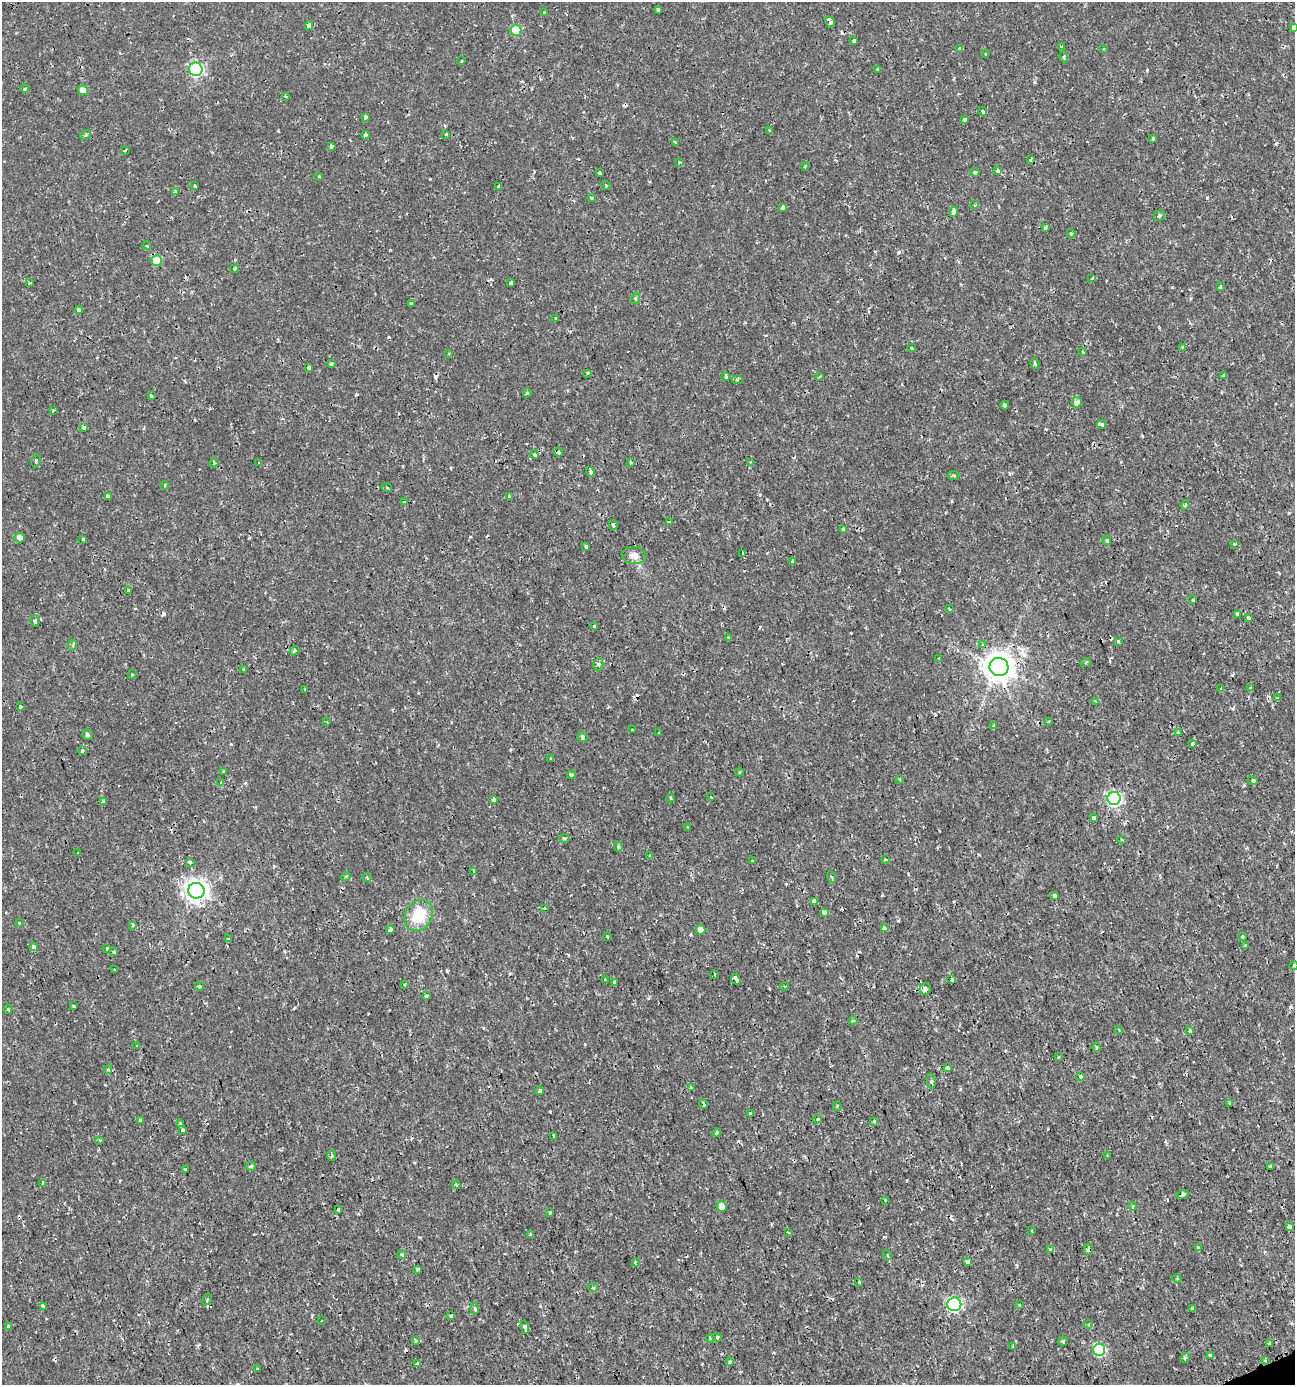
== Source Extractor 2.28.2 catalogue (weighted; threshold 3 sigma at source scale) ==
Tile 6 of 4 x 4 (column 2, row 2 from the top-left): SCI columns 1428-2720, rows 2771-4153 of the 5402 x 5549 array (HDU 1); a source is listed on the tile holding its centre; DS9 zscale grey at full resolution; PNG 1297 x 1387 px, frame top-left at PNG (2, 2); each listed source drawn as its Kron ellipse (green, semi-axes under 4 px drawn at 4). Shown black and unused: <1% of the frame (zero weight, under 2 of 3 exposures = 1% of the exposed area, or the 3 px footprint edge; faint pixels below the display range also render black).
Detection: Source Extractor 2.28.2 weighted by HDU 2 'WHT'; one run over the whole footprint, this tile lists its part. Background 0.00186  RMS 0.0011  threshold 0.00477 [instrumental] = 3 sigma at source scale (4.5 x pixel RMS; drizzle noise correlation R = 1.50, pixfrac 1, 0.0396/0.0396 arcsec/px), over >= 5 px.
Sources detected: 300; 29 cosmic-ray / hot-pixel residue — neither listed nor drawn; the other 271 listed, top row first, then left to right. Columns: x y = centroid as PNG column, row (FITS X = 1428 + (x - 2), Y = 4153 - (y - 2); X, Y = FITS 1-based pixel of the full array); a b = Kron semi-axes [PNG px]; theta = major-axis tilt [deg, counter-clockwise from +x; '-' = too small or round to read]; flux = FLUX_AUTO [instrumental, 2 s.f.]
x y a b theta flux
658 10 3 3 - 0.45
544 12 3 3 - 0.28
830 22 6 3 -60 0.47
309 26 4 4 - 0.68
1293 28 4 3 - 0.2
516 30 5 5 - 4
854 40 3 3 - 0.25
1061 47 4 3 - 0.17
960 49 4 3 - 0.39
1104 49 3 2 - 0.14
985 54 3 3 - 0.31
1064 57 6 3 -74 0.14
461 61 3 2 - 0.088
196 69 7 6 - 18
877 69 3 3 - 0.11
25 88 4 3 - 0.1
83 90 5 5 - 0.78
286 97 4 3 - 0.099
983 111 4 3 - 0.65
366 117 3 3 - 0.28
965 119 4 3 - 0.6
769 131 3 3 - 0.18
446 134 3 3 - 0.22
85 135 6 4 30 0.19
365 135 4 4 - 0.41
1153 139 3 3 - 0.15
675 143 4 2 - 0.18
332 147 3 3 - 0.51
125 150 3 3 - 0.29
1030 160 3 3 - 0.26
679 163 3 3 - 0.67
805 166 4 3 - 0.11
998 170 4 3 - 0.7
975 172 5 3 - 0.14
599 173 3 3 - 0.25
319 176 3 3 - 0.15
606 185 4 3 - 0.12
195 186 3 3 - 0.14
498 186 3 3 - 0.28
176 191 4 3 - 0.61
591 198 4 3 - 0.12
974 205 4 3 - 0.13
782 207 4 3 - 0.7
953 212 5 4 - 0.47
1159 215 5 5 - 0.23
1045 228 4 3 - 0.13
1071 233 4 3 - 0.18
147 246 4 3 - 0.12
157 261 5 5 - 2.8
234 269 4 3 - 0.22
1092 278 3 2 - 0.13
511 282 4 3 - 0.54
30 283 3 2 - 0.17
1220 287 4 3 - 0.11
636 298 6 4 73 0.16
411 303 3 3 - 0.43
79 310 4 3 - 0.18
556 318 3 2 - 0.11
1183 347 4 3 - 0.54
911 348 4 3 - 0.12
1083 352 3 3 - 0.14
449 354 3 2 - 0.11
1035 363 5 4 - 0.17
331 364 4 3 - 0.43
308 368 4 3 - 0.31
588 374 3 3 - 0.24
726 376 4 3 - 0.39
820 376 4 3 - 0.098
1224 376 3 3 - 0.36
737 380 5 3 - 0.13
527 393 4 4 - 0.17
151 396 3 3 - 0.41
1077 402 5 5 - 0.56
1005 405 4 3 - 0.46
53 410 3 3 - 0.27
1102 425 4 3 - 0.2
84 427 4 3 - 0.36
559 452 4 4 - 0.28
535 455 4 3 - 0.13
36 461 6 4 80 0.17
751 462 4 4 - 0.1
214 463 4 4 - 0.14
259 463 3 2 - 0.13
631 463 3 3 - 0.12
590 472 5 3 - 5.9
954 475 5 3 - 0.15
165 485 4 3 - 0.1
387 488 5 3 - 0.11
108 496 4 3 - 0.74
510 497 4 3 - 0.71
405 502 3 3 - 0.16
1185 505 5 4 - 0.13
669 522 3 2 - 0.11
613 525 5 3 - 0.24
843 529 3 3 - 0.18
20 538 5 5 - 0.68
83 539 3 3 - 0.17
1107 540 5 4 - 0.17
1234 544 4 3 - 0.12
586 546 3 3 - 0.33
743 553 4 3 - 0.58
634 555 12 8 -6 0.81
792 561 3 3 - 0.14
128 590 3 3 - 0.41
1193 600 4 3 - 0.091
949 609 3 2 - 0.2
1237 614 4 3 - 0.37
1248 617 3 3 - 0.29
35 621 6 4 -79 0.19
594 626 3 3 - 0.15
728 638 3 3 - 0.19
1118 642 3 3 - 0.24
73 645 6 3 71 0.12
983 645 3 3 - 0.58
295 651 5 4 - 0.15
939 658 3 3 - 0.092
1086 662 5 3 - 0.12
598 664 6 5 - 0.3
999 667 9 9 - 140
243 670 3 3 - 0.24
132 674 4 4 - 0.12
1251 688 4 3 - 0.13
305 689 3 3 - 0.19
1221 689 4 2 - 0.087
1277 698 4 3 - 0.13
1095 701 3 3 - 0.097
21 707 3 3 - 0.48
1048 721 3 2 - 0.12
327 722 3 2 - 0.077
994 725 4 3 - 0.19
632 730 3 2 - 0.12
1178 732 3 3 - 0.49
659 733 3 3 - 0.16
87 735 5 5 - 0.24
582 737 5 5 - 0.21
1192 743 3 2 - 0.15
82 751 3 3 - 0.72
551 759 3 2 - 0.13
223 771 3 3 - 0.15
739 772 4 3 - 0.11
572 775 4 4 - 0.13
899 779 4 2 - 0.098
1253 780 5 4 - 0.26
221 783 4 3 - 0.1
711 797 3 2 - 0.098
671 798 4 3 - 0.12
1114 798 6 6 - 20
493 799 3 3 - 0.62
103 802 4 3 - 0.52
1094 818 4 3 - 0.64
688 827 3 2 - 0.084
564 838 5 3 - 0.12
1122 840 3 3 - 0.14
618 847 5 4 - 0.17
78 853 3 3 - 0.26
650 856 3 3 - 0.12
885 860 3 3 - 0.34
752 861 3 3 - 0.29
190 862 4 3 - 0.45
473 872 4 3 - 0.17
346 876 4 3 - 0.1
831 877 6 3 -65 0.15
367 878 4 4 - 0.13
196 891 8 7 - 72
1055 895 3 3 - 0.49
814 901 4 3 - 0.87
544 908 3 3 - 0.13
824 912 4 4 - 0.6
419 916 16 13 57 3.3
19 923 3 3 - 0.1
132 925 4 4 - 0.2
884 928 3 3 - 0.58
390 930 4 3 - 0.43
701 930 5 5 - 1.3
1243 936 3 3 - 0.14
607 937 3 2 - 0.17
229 938 4 2 - 0.1
1246 945 3 3 - 0.64
33 947 4 3 - 0.37
107 949 3 3 - 0.31
114 952 4 3 - 0.16
1294 966 4 3 - 0.08
114 969 3 2 - 0.089
715 974 3 3 - 0.094
736 979 5 3 - 0.4
605 980 3 3 - 0.16
952 980 4 3 - 0.45
614 982 3 3 - 0.29
404 984 3 3 - 0.14
199 986 4 3 - 0.14
784 986 4 4 - 0.13
925 989 6 5 - 0.4
426 996 4 3 - 0.45
73 1006 4 3 - 0.29
8 1009 5 3 - 0.17
853 1021 4 3 - 0.1
1119 1030 4 2 - 0.086
1190 1030 3 3 - 0.47
137 1046 3 2 - 0.14
1096 1047 5 3 - 0.13
1058 1057 4 3 - 0.1
948 1068 3 3 - 0.51
108 1069 4 4 - 0.17
1080 1076 4 3 - 0.65
931 1082 7 4 -88 0.2
691 1087 4 3 - 0.27
540 1091 4 3 - 0.25
1230 1103 3 3 - 0.19
704 1104 5 3 - 0.25
837 1106 5 4 - 0.14
751 1114 3 3 - 0.49
817 1119 5 4 - 0.16
140 1120 4 4 - 0.16
874 1121 4 3 - 0.36
180 1124 4 3 - 0.19
183 1130 3 3 - 0.5
717 1132 4 3 - 0.25
554 1136 3 3 - 0.13
100 1141 3 3 - 0.099
332 1155 5 4 - 0.15
1107 1156 3 2 - 0.16
251 1166 5 5 - 0.15
1270 1166 3 3 - 0.16
185 1169 4 3 - 0.33
43 1183 4 3 - 0.29
456 1185 4 3 - 0.15
1183 1194 6 4 20 0.26
885 1200 3 3 - 0.12
722 1206 5 5 - 1.5
1132 1206 4 3 - 0.1
338 1209 3 3 - 0.3
550 1213 4 3 - 0.14
1289 1226 4 3 - 0.6
1032 1231 3 2 - 0.087
788 1233 3 2 - 0.12
530 1235 3 3 - 0.5
1198 1247 3 3 - 0.2
1050 1249 4 3 - 0.41
1088 1249 5 4 - 0.28
402 1254 4 3 - 0.14
887 1255 5 3 - 0.11
967 1261 4 3 - 0.29
635 1262 3 3 - 0.17
417 1269 3 3 - 0.36
1177 1279 4 3 - 0.088
859 1282 3 3 - 0.14
593 1287 5 4 - 0.21
207 1300 6 4 63 0.15
954 1304 7 7 - 20
1019 1305 4 3 - 0.11
43 1306 4 4 - 0.24
475 1309 5 4 - 0.3
1193 1309 3 3 - 0.17
450 1316 3 3 - 0.18
321 1321 3 2 - 0.15
1088 1325 4 3 - 0.12
8 1327 4 3 - 0.23
525 1327 7 3 -75 0.36
717 1337 4 4 - 0.14
710 1338 4 4 - 0.19
415 1341 3 3 - 0.5
1063 1341 5 4 - 0.18
1270 1344 3 3 - 0.49
1013 1347 4 3 - 0.19
1099 1350 6 6 - 10
1210 1355 4 3 - 0.89
1185 1358 5 4 - 0.15
1265 1360 3 3 - 0.18
730 1362 4 3 - 0.32
417 1364 4 3 - 1.6
257 1369 3 3 - 0.2
Overlapping masked pixels (flux is a lower limit): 6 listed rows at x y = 830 22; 854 40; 999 667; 1183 1194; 1088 1249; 1210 1355
Isophote crosses this tile's border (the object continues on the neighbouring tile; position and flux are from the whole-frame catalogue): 2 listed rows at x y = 1293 28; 1294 966
Unlisted compact peaks at least as high as the median listed source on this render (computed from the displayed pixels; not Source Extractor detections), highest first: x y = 430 179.